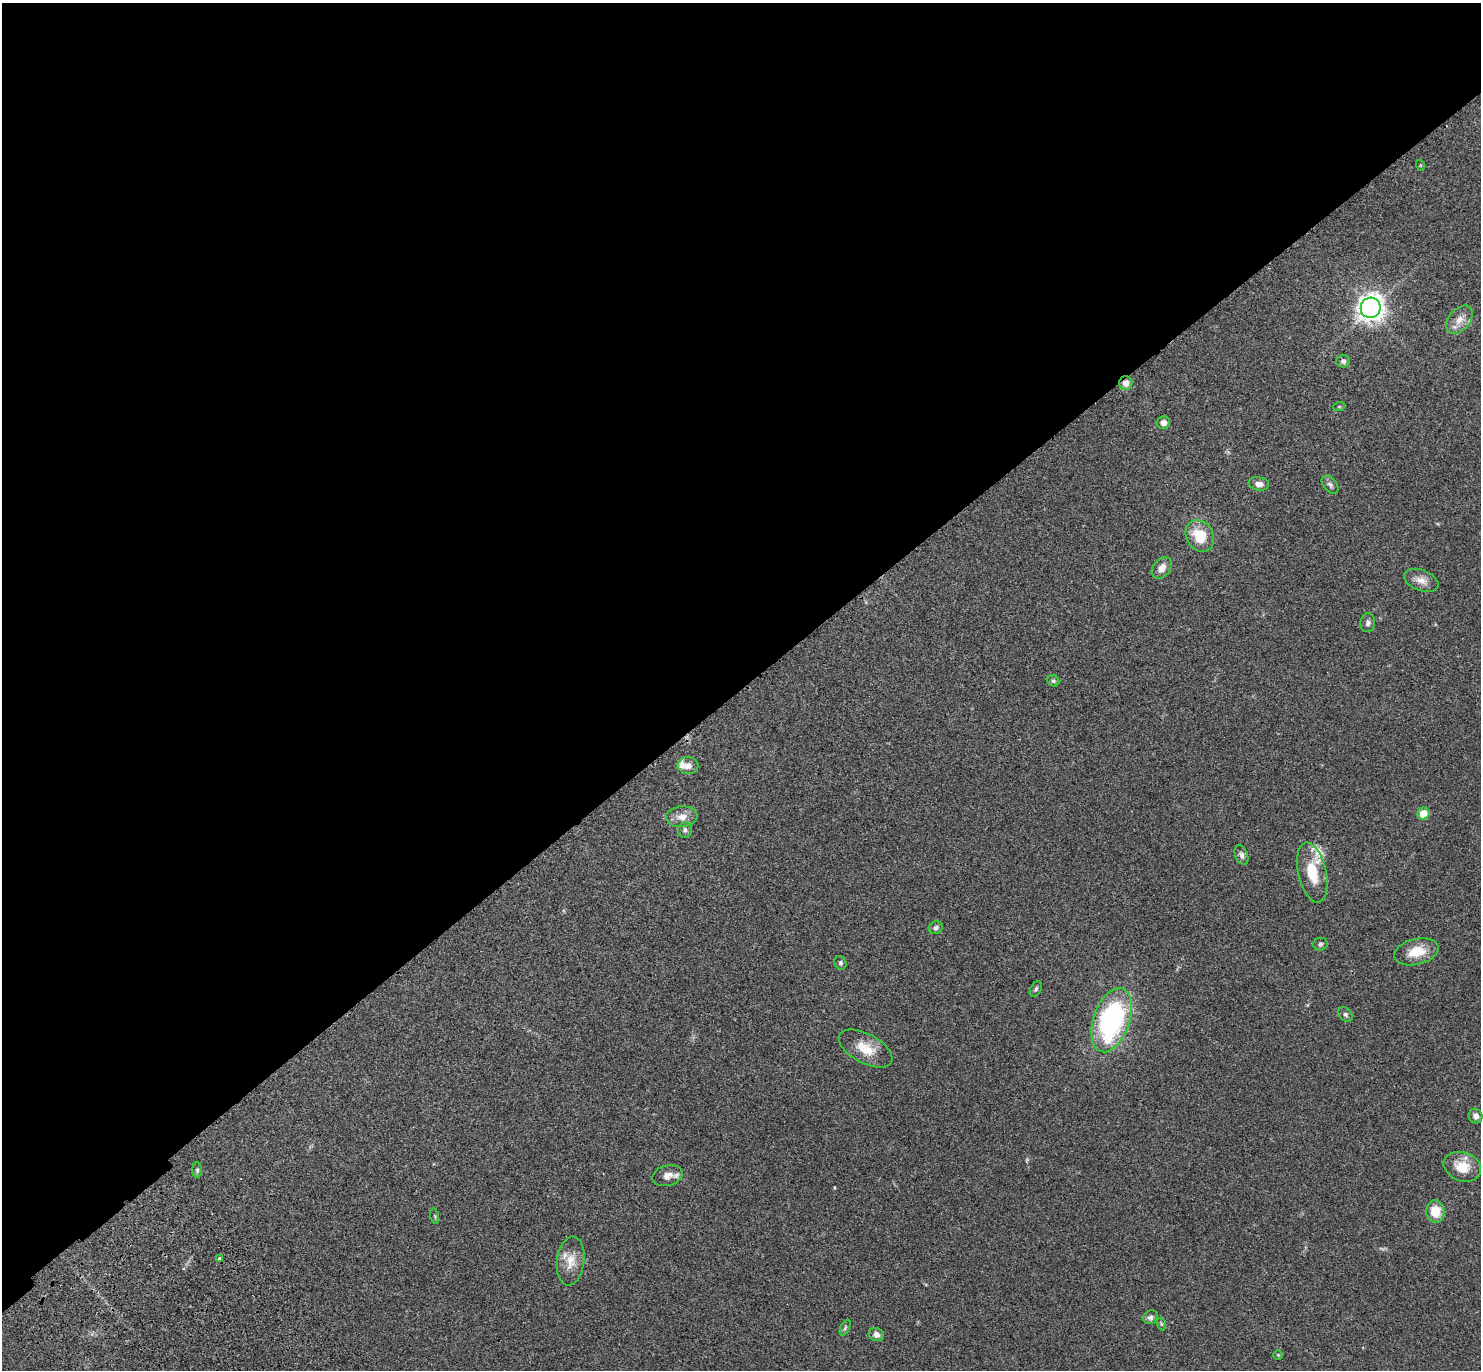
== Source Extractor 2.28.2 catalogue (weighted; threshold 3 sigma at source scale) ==
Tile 2 of 4 x 4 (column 2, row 1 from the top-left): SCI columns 1578-3056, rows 4349-5716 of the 6115 x 6104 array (HDU 1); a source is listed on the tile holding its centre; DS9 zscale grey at full resolution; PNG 1483 x 1372 px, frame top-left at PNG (2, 3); each listed source drawn as its Kron ellipse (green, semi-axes under 4 px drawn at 4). Shown black and unused: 50% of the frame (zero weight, under 3 of 4 exposures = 6% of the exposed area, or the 3 px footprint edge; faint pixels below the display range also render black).
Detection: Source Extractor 2.28.2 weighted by HDU 2 'WHT'; one run over the whole footprint, this tile lists its part. Background 0.051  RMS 0.0054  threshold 0.0242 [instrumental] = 3 sigma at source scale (4.5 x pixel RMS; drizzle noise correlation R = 1.50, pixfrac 1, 0.05/0.05 arcsec/px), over >= 5 px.
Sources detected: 44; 3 inside a brighter listed object's ellipse — not listed separately; the other 41 listed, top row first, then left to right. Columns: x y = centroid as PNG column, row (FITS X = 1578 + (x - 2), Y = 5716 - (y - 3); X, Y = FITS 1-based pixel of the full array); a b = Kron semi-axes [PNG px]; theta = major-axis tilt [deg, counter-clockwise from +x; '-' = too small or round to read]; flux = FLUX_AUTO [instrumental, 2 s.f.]
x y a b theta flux
1420 165 5 3 - 0.43
1371 308 10 10 - 410
1459 320 16 10 50 5.4
1343 361 6 6 - 1.7
1126 383 7 6 - 3.6
1339 407 6 4 19 0.51
1163 423 7 6 - 2.9
1259 484 10 6 -10 2.8
1330 485 10 6 -50 1.6
1200 536 16 13 -60 15
1162 568 12 8 51 4.4
1421 580 18 10 -21 4.6
1368 623 9 7 81 1.7
1053 681 6 5 - 0.97
688 766 10 8 -5 3.6
1423 814 6 6 - 9.5
682 817 16 10 4 5.3
685 830 7 7 - 1.5
1241 855 10 6 -69 1.8
1312 873 30 14 -77 15
936 928 7 6 - 1.4
1320 944 7 6 - 1.1
1416 952 22 13 14 11
840 963 7 6 - 1.1
1036 989 8 5 60 1
1345 1014 8 6 -45 1.2
1112 1020 33 18 71 92
866 1049 29 14 -28 11
1476 1116 7 7 - 2.3
1462 1167 19 14 -19 10
197 1170 7 5 -90 0.92
668 1176 15 10 15 4.3
1435 1212 11 9 -85 11
435 1216 8 3 -77 0.64
219 1258 4 4 - 0.85
571 1261 24 13 83 8
1151 1317 7 6 - 1.7
1161 1324 6 4 -71 0.69
845 1328 8 4 64 0.86
876 1335 7 6 - 2.3
1278 1355 5 5 - 0.52
Overlapping masked pixels (flux is a lower limit): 1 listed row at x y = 1126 383